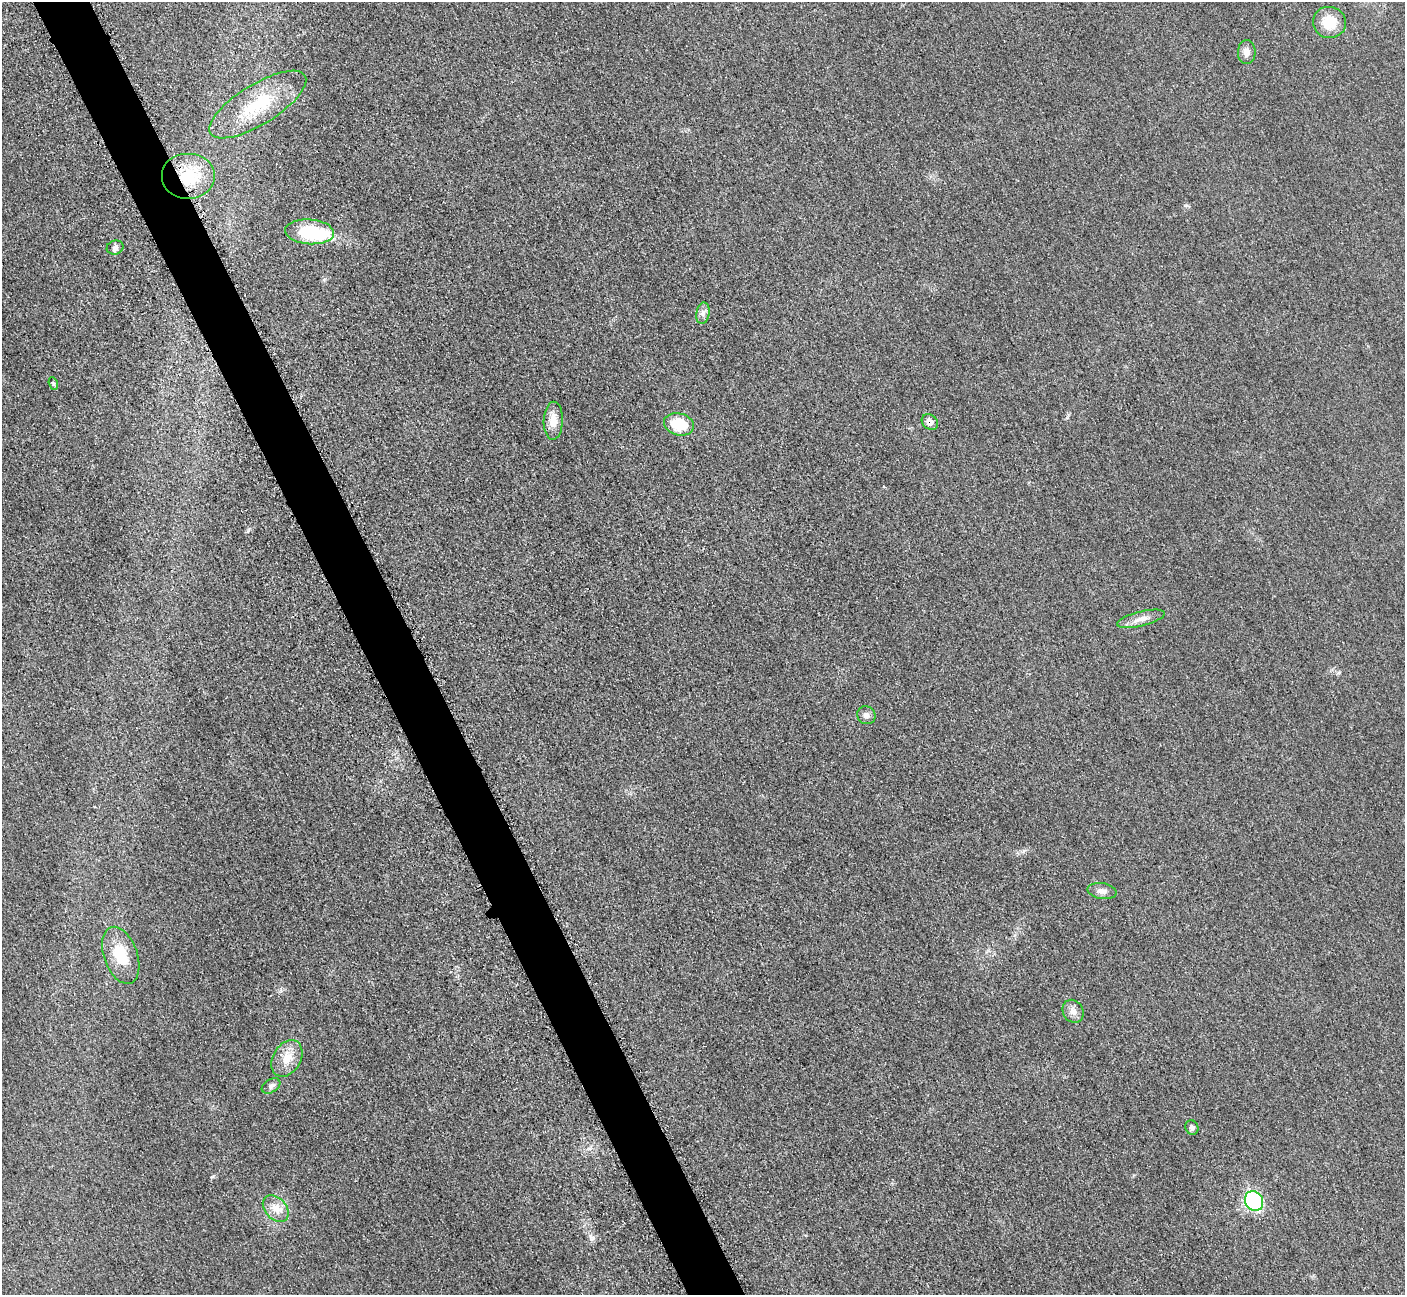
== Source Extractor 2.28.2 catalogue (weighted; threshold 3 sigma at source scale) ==
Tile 11 of 4 x 4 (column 3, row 3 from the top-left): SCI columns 2871-4273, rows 1486-2778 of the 5699 x 5664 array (HDU 1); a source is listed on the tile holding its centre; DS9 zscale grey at full resolution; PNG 1407 x 1297 px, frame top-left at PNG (2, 2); each listed source drawn as its Kron ellipse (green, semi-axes under 4 px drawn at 4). Shown black and unused: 4% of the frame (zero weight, under 3 of 5 exposures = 4% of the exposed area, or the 3 px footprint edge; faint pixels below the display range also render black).
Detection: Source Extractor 2.28.2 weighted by HDU 2 'WHT'; one run over the whole footprint, this tile lists its part. Background 0.0195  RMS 0.0051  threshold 0.0228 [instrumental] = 3 sigma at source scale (4.5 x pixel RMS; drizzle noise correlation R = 1.50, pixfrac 1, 0.05/0.05 arcsec/px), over >= 5 px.
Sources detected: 22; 1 inside a brighter object's white glare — neither listed nor drawn; the other 21 listed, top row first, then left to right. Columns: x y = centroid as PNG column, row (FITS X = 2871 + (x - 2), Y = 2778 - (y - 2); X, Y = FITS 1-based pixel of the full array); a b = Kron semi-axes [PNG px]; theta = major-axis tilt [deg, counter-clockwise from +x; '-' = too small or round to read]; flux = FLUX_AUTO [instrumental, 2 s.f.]
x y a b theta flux
1329 22 16 15 - 12
1247 52 12 9 89 3
258 105 55 20 32 29
189 177 27 23 0 23
310 232 24 12 -4 27
115 247 8 7 - 1.8
703 313 11 6 80 2.1
53 384 6 4 -70 0.75
553 421 19 9 88 6.6
930 422 9 7 -37 3
679 424 15 11 -15 15
1141 619 24 7 14 4.6
866 715 9 8 - 2.3
1102 891 14 8 -8 2.9
121 955 30 16 -70 16
1073 1011 12 10 -60 3.1
287 1058 19 14 59 7.7
271 1086 10 6 31 1.7
1192 1128 7 6 - 1.7
1254 1201 10 8 -61 61
276 1209 15 10 -47 5.5
Overlapping masked pixels (flux is a lower limit): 2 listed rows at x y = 189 177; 930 422
Unlisted compact peaks at least as high as the median listed source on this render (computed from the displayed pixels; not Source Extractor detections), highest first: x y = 213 1176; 593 1238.